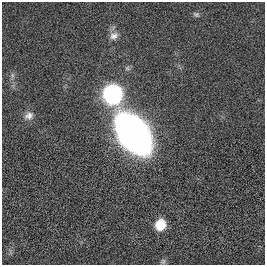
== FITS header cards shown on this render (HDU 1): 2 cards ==
NAXIS1  =                  263
NAXIS2  =                  263

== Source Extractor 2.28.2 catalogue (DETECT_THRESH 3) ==
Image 263 x 263 px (HDU 1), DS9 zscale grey, 1 PNG px = 1 image px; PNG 267 x 267 px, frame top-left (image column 1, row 263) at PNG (2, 2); no overlay
Background -4.29e-04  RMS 0.043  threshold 0.129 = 3 sigma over >= 5 px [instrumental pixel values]
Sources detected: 8; all 8 listed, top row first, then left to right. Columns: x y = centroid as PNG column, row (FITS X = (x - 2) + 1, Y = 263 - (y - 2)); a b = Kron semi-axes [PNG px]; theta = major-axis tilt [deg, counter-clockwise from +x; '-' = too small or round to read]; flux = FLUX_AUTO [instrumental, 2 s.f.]
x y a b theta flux
196 14 9 6 -27 6.7
114 36 12 10 24 18
12 75 7 4 -89 6.7
112 94 11 10 - 810
29 116 12 10 39 19
133 134 27 16 -54 3100
160 225 12 11 - 53
163 262 8 7 - 6.8